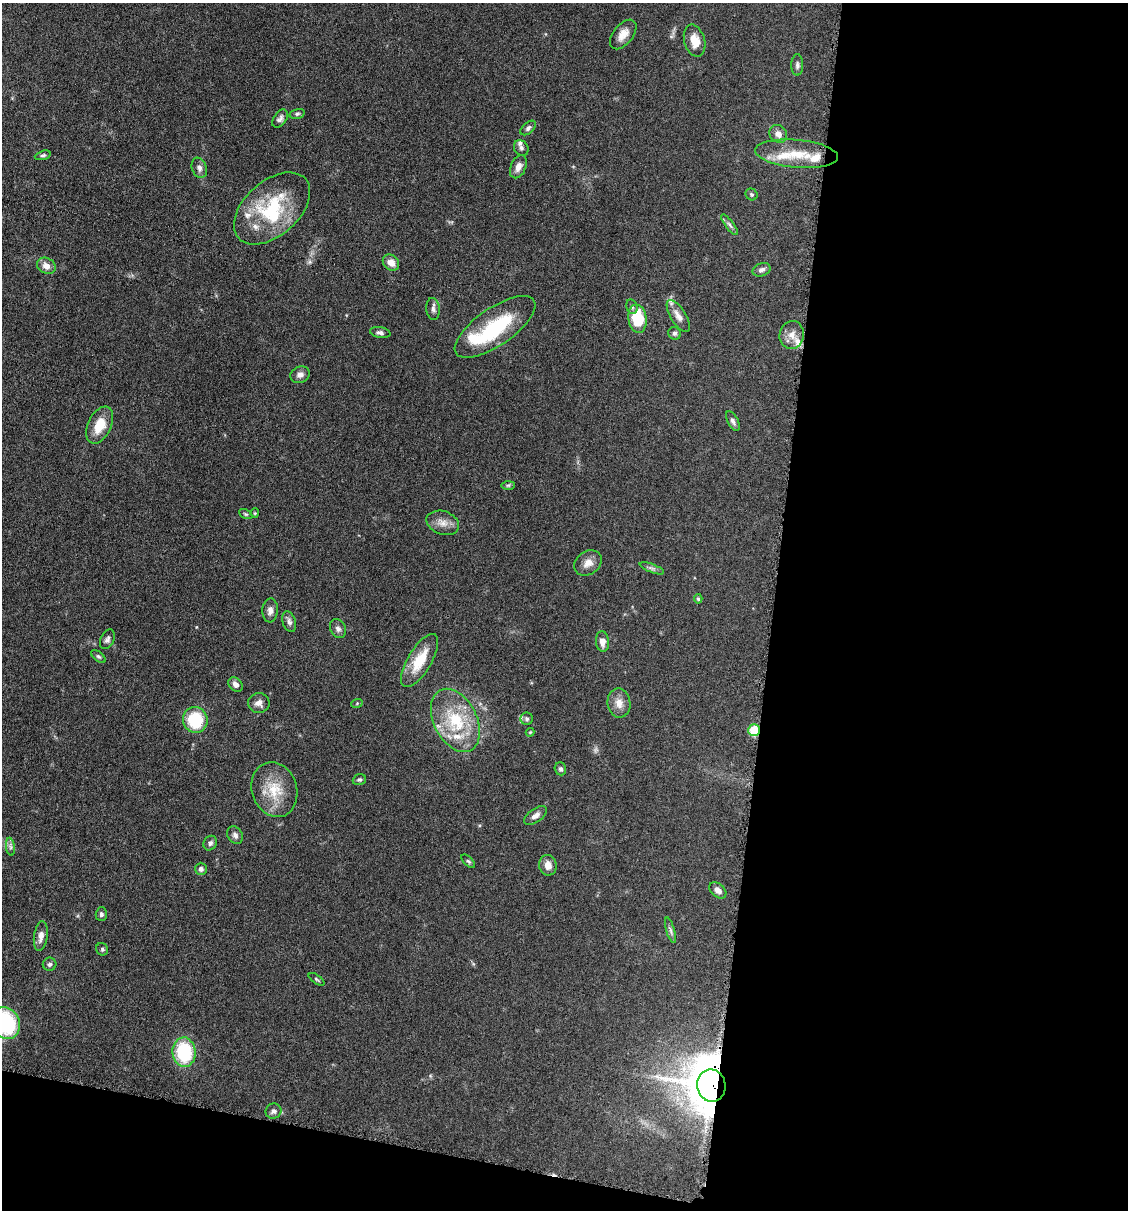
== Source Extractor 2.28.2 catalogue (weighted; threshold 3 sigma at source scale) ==
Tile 16 of 4 x 4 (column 4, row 4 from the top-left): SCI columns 3495-4620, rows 4-1211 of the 4852 x 4836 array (HDU 1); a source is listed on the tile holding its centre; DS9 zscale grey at full resolution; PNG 1130 x 1212 px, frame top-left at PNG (2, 3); each listed source drawn as its Kron ellipse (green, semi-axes under 4 px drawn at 4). Shown black and unused: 35% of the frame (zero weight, under 4 of 8 exposures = <1% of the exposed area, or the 3 px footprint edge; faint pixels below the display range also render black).
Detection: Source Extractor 2.28.2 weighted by HDU 2 'WHT'; one run over the whole footprint, this tile lists its part. Background 0.0485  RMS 0.004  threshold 0.0163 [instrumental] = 3 sigma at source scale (4.09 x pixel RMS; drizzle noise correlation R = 1.36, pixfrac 0.8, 0.05/0.05 arcsec/px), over >= 5 px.
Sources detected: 84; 1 too faint to see at this stretch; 1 inside a brighter object's white glare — neither listed nor drawn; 9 inside a brighter listed object's ellipse — not listed separately; the other 73 listed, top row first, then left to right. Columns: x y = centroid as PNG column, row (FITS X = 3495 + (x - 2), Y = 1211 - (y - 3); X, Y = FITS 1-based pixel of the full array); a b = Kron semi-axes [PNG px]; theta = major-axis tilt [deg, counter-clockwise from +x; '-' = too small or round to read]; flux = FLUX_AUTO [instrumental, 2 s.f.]
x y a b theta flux
623 34 17 9 51 3.6
695 41 16 10 -74 4.9
797 65 10 6 90 1.1
297 114 8 4 14 0.69
280 119 10 6 54 1.3
528 128 9 5 40 0.95
778 134 9 8 - 2.4
521 148 8 7 - 1
796 154 42 14 -5 11
43 155 8 4 18 0.71
518 167 12 7 65 2.5
199 168 10 7 -70 1.7
751 194 6 5 - 0.64
272 208 45 27 42 28
730 225 12 4 -53 1.1
391 262 9 7 -42 3.3
46 266 10 7 -28 2.6
762 270 9 6 23 1.4
632 307 7 5 -76 0.82
433 309 11 6 -84 1.4
678 316 18 7 -58 2.6
637 319 14 9 -82 15
495 327 47 18 35 25
380 332 10 5 -10 1.2
675 333 6 6 - 0.92
792 335 14 12 77 3.4
300 375 10 8 25 1.6
733 421 11 5 -63 1.1
100 425 20 11 64 8
508 485 7 4 1 0.67
255 513 4 4 - 0.41
246 514 7 4 -26 0.52
443 523 17 11 -18 3.4
588 563 15 11 37 3.2
652 568 13 4 -21 1
698 599 4 4 - 0.55
270 610 12 7 86 2
289 622 11 6 -72 1.4
338 629 10 7 -62 1.5
107 639 10 6 66 1.2
602 641 10 6 -84 2.3
98 656 8 4 -40 0.78
420 660 30 12 59 11
235 684 8 6 -47 1.8
259 703 11 10 - 2.2
357 703 6 3 20 0.4
619 703 14 11 -81 3.4
527 719 6 6 - 1
195 720 13 12 - 16
455 720 34 21 -63 21
754 730 6 5 - 18
530 732 4 4 - 0.34
560 769 7 5 -69 0.88
359 780 7 5 19 0.74
274 790 28 22 -72 11
535 815 13 6 34 1.9
235 835 9 7 -54 1.3
210 843 7 6 - 1.1
10 847 9 4 -82 1
468 861 8 4 -44 0.67
548 865 10 8 -80 3
201 869 6 6 - 1.2
718 890 10 6 -42 1.7
101 914 7 5 89 0.88
670 930 13 4 -74 1.1
41 936 15 6 82 2.3
102 949 6 6 - 0.67
50 964 7 6 - 0.89
316 979 9 3 -35 0.51
5 1023 17 14 -62 34
184 1052 14 11 -84 25
711 1085 16 14 -79 990
274 1111 8 7 - 1.3
Overlapping masked pixels (flux is a lower limit): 2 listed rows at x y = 754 730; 711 1085
Isophote crosses this tile's border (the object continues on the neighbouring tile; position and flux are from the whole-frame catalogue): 1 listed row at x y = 5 1023